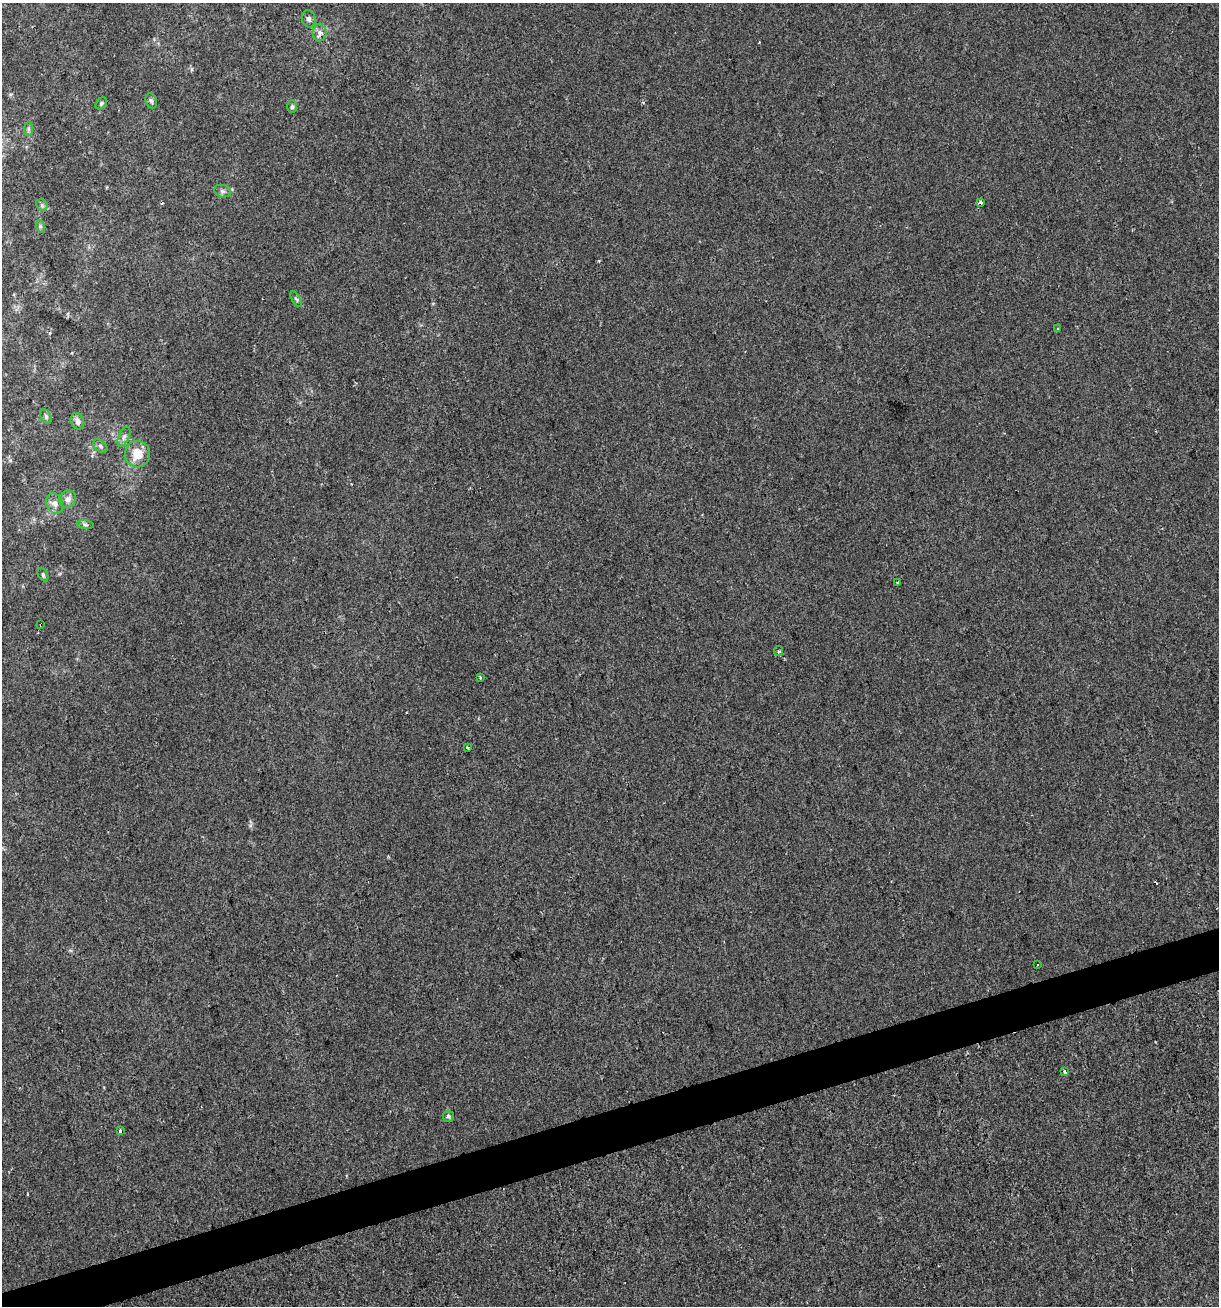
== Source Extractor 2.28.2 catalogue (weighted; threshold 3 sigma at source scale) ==
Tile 7 of 4 x 4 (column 3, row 2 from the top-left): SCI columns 2487-3703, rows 2609-3912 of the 5022 x 5216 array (HDU 1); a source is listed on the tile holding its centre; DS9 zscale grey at full resolution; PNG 1221 x 1308 px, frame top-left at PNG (2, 3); each listed source drawn as its Kron ellipse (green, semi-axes under 4 px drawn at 4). Shown black and unused: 3% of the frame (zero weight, under 2 of 3 exposures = <1% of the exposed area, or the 3 px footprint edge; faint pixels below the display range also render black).
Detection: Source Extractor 2.28.2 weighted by HDU 2 'WHT'; one run over the whole footprint, this tile lists its part. Background 5.62e-04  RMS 0.0042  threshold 0.0189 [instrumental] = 3 sigma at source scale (4.5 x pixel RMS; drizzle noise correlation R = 1.50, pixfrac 1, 0.0396/0.0396 arcsec/px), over >= 5 px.
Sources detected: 31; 1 cosmic-ray / hot-pixel residue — neither listed nor drawn; the other 30 listed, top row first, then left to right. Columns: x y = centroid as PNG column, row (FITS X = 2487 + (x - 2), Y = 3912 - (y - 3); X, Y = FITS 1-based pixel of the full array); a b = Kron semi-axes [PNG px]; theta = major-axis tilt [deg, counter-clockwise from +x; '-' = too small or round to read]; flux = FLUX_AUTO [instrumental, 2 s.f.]
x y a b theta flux
309 19 8 7 - 1.3
319 32 9 7 -89 1.8
151 101 8 5 -70 1.1
101 103 7 5 51 0.77
292 107 6 5 - 0.75
28 129 7 4 90 0.89
222 191 8 6 -15 1.1
980 203 3 3 - 0.94
42 205 6 5 - 0.78
40 226 6 4 -72 0.75
296 299 9 3 -60 0.7
1057 329 3 3 - 1.4
46 416 8 5 -65 0.77
77 421 8 6 -68 2.1
124 437 10 5 65 1.4
101 446 8 5 -41 0.99
137 454 13 12 - 7.1
68 499 9 8 - 2.1
55 504 11 8 -68 2.2
85 525 8 4 -9 0.84
43 575 7 4 -64 0.68
898 583 3 3 - 0.6
41 625 4 3 - 1.6
778 651 5 4 - 0.8
480 677 3 2 - 0.81
468 747 3 3 - 1.2
1037 965 3 3 - 0.78
1065 1072 3 3 - 3.8
448 1116 6 5 - 0.91
120 1130 4 3 - 1.8
Overlapping masked pixels (flux is a lower limit): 1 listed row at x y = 41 625